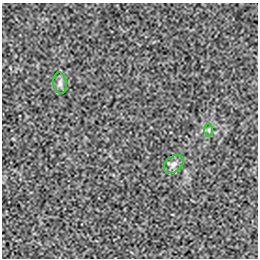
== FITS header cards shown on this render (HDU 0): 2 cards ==
NAXIS1  =                  256 / length of data axis 1
NAXIS2  =                  256 / length of data axis 2

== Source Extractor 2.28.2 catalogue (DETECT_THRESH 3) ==
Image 256 x 256 px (HDU 0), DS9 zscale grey, 1 PNG px = 1 image px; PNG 260 x 260 px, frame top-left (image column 1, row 256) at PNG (2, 3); each listed source drawn as its Kron ellipse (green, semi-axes under 4 px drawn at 4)
Background -6.55e-05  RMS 0.0023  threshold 0.00704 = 3 sigma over >= 5 px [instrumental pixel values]
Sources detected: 3; all 3 listed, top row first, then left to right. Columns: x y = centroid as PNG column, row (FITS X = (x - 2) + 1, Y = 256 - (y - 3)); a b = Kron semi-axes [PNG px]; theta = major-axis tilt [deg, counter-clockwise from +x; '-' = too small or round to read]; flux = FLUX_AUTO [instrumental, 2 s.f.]
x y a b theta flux
60 83 11 6 -83 0.64
209 130 7 4 -89 0.3
174 164 11 7 39 0.77